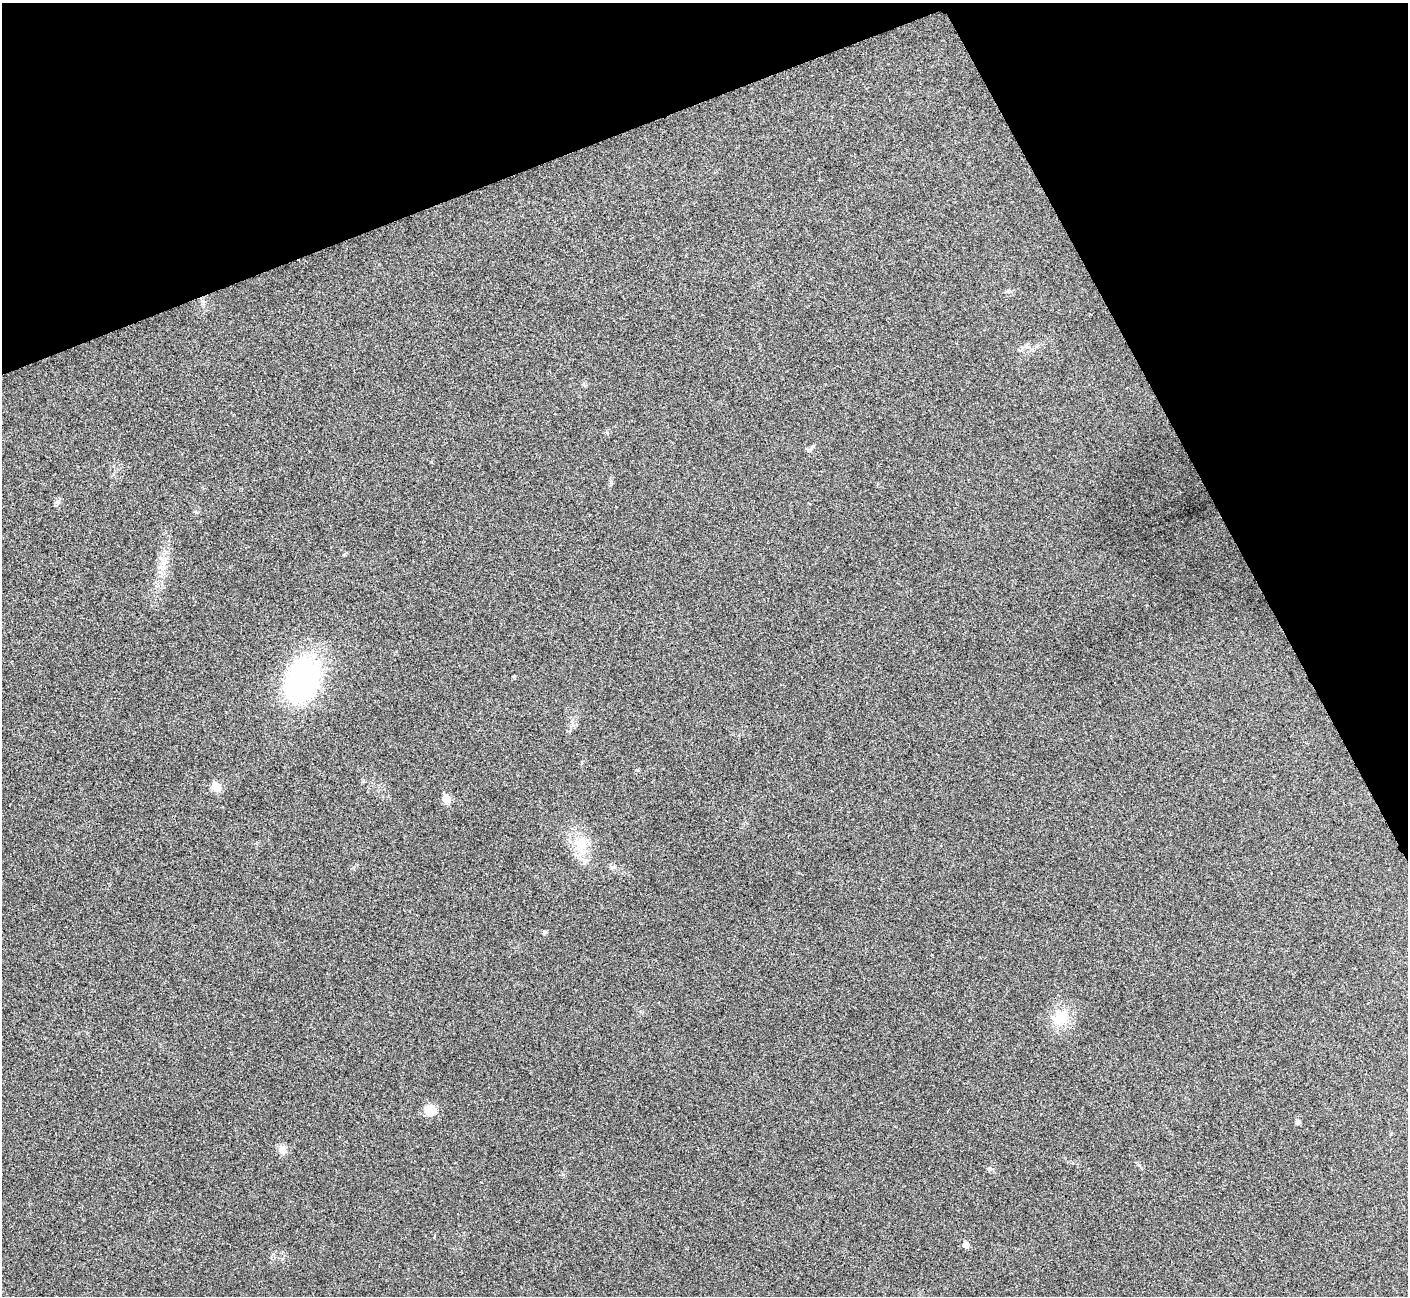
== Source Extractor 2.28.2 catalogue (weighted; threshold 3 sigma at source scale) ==
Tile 3 of 4 x 4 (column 3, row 1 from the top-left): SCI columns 2816-4221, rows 4039-5332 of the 5634 x 5622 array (HDU 1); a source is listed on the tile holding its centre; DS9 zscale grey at full resolution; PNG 1410 x 1298 px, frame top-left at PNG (2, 3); no overlay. Shown black and unused: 21% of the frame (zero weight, under 3 of 4 exposures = <1% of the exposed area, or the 3 px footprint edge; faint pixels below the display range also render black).
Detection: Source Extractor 2.28.2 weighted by HDU 2 'WHT'; one run over the whole footprint, this tile lists its part. Background 0.0537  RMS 0.0067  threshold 0.0302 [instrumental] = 3 sigma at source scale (4.5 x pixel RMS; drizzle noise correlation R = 1.50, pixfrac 1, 0.05/0.05 arcsec/px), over >= 5 px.
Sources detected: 16; all 16 listed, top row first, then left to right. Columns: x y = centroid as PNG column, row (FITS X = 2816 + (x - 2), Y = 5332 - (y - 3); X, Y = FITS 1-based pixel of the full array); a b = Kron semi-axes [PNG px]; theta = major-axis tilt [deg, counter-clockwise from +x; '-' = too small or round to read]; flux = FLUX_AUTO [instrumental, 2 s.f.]
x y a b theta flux
203 301 8 5 -37 1.8
607 433 6 4 -57 0.83
809 450 11 5 29 1.4
57 502 9 4 82 1.6
162 567 12 8 0 4.5
302 680 51 35 69 120
217 787 6 5 - 19
446 799 6 5 - 14
581 845 26 19 88 19
545 932 5 5 - 1
1060 1017 17 14 56 20
430 1110 14 13 - 9.6
1298 1121 5 5 - 2.7
283 1150 12 10 -77 4.5
989 1169 6 5 - 1.1
966 1245 5 5 - 6.3
Unlisted compact peaks at least as high as the median listed source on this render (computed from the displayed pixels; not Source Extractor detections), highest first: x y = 611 482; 513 676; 196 512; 1139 1165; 637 770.